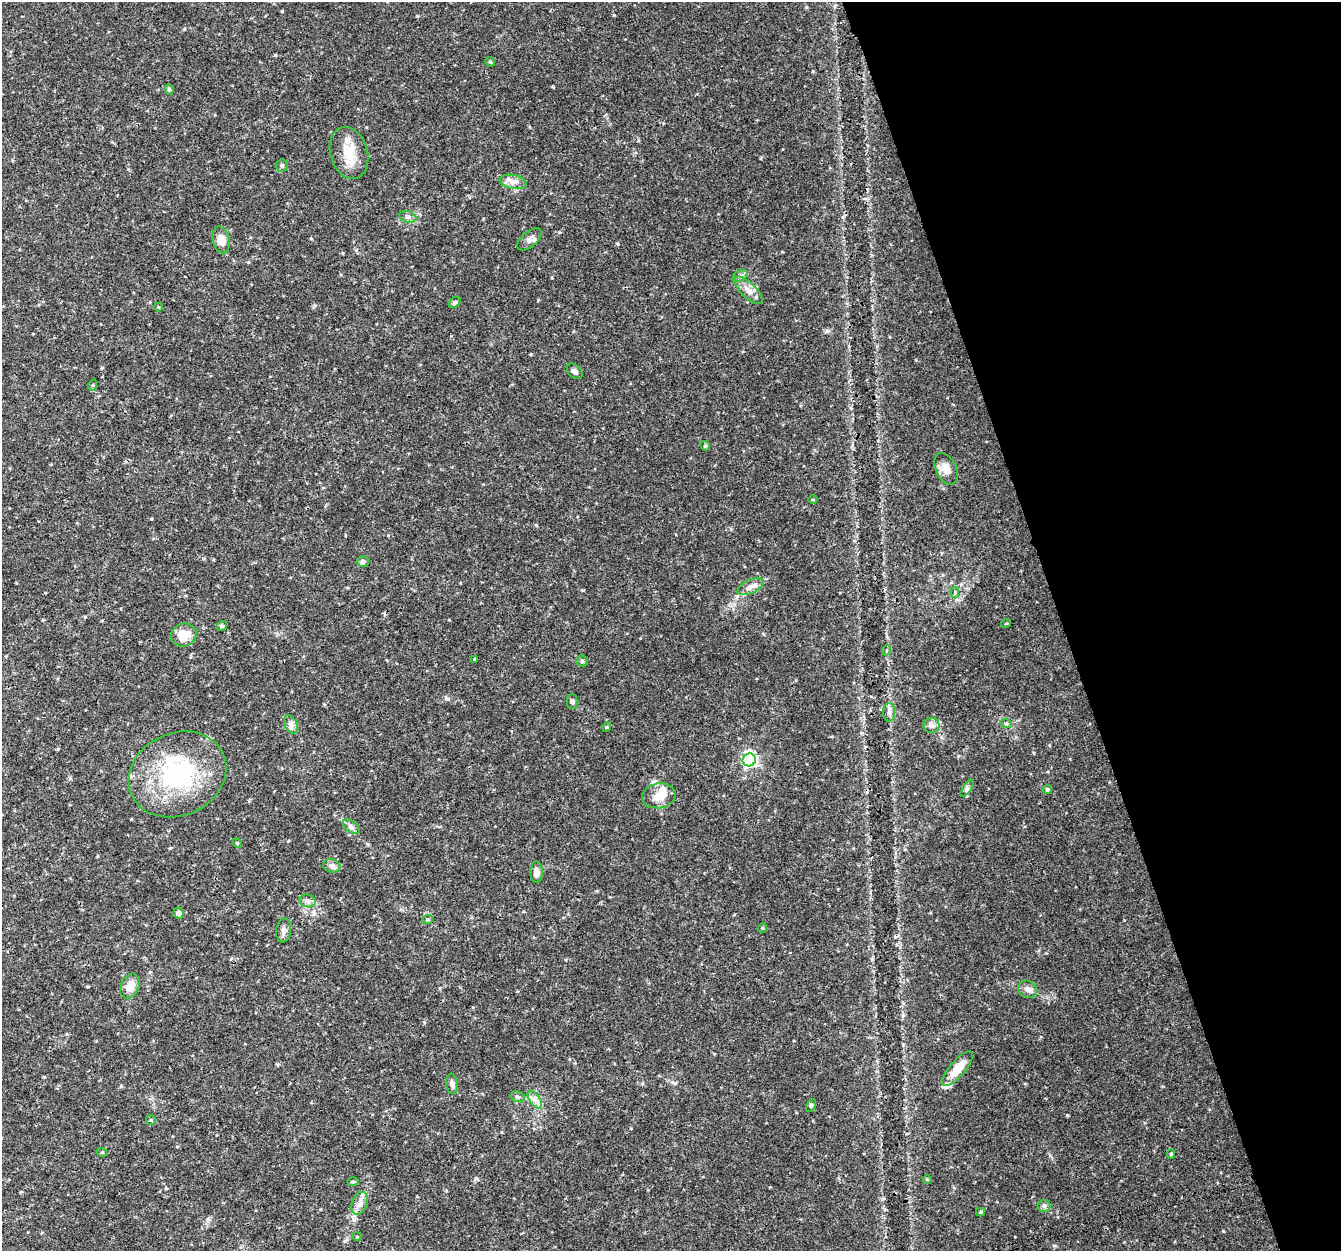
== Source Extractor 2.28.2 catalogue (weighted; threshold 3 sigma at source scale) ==
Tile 12 of 4 x 4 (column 4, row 3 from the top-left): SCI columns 4022-5360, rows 1369-2617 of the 5362 x 5182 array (HDU 1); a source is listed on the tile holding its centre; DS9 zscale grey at full resolution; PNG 1343 x 1253 px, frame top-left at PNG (2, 2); each listed source drawn as its Kron ellipse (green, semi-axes under 4 px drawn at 4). Shown black and unused: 21% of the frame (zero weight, under 3 of 4 exposures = <1% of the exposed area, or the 3 px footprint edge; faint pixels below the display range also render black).
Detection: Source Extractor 2.28.2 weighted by HDU 2 'WHT'; one run over the whole footprint, this tile lists its part. Background 0.0314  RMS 0.0037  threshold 0.0167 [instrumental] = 3 sigma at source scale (4.5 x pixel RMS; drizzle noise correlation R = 1.50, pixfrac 1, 0.0396/0.0396 arcsec/px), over >= 5 px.
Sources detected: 65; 3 inside a brighter listed object's ellipse — not listed separately; the other 62 listed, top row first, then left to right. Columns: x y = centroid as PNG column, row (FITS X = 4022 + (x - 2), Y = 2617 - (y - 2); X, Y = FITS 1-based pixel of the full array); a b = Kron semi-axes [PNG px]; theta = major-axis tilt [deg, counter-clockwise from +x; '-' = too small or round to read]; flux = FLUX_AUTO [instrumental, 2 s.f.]
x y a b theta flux
490 62 5 4 - 0.44
169 89 5 4 - 0.67
349 153 26 18 -74 8.8
282 166 6 6 - 0.77
513 182 14 7 -11 2.3
408 217 9 5 -18 0.98
529 239 15 7 41 1.7
221 240 13 8 -77 3.9
740 276 8 5 30 1
749 290 18 7 -45 2.8
455 302 6 5 - 0.63
158 307 4 3 - 0.28
575 371 9 6 -43 1.2
93 385 5 3 - 0.37
705 446 5 4 - 0.47
946 469 17 10 -64 3.2
813 500 4 3 - 0.31
363 562 6 5 - 0.93
750 587 14 6 24 2.2
955 592 5 4 - 0.7
1006 624 5 3 - 0.29
222 626 5 4 - 0.64
184 635 13 11 22 6.5
887 650 5 3 - 0.32
474 659 3 3 - 0.38
582 661 5 5 - 0.63
572 702 7 5 -89 0.75
889 712 9 6 90 1.5
1006 723 5 3 - 0.45
291 724 10 6 -63 1.4
932 725 8 7 - 1.3
607 727 5 3 - 0.3
749 760 6 6 - 77
177 774 50 41 25 43
967 788 10 4 57 0.84
1047 789 4 4 - 0.84
659 796 17 12 9 4.6
351 827 10 5 -34 1.2
237 843 5 4 - 0.34
332 866 9 6 -14 1.2
536 872 10 6 -90 2.2
308 901 8 6 -15 1.3
178 913 6 5 - 1.4
427 920 5 3 - 0.42
762 928 5 3 - 0.32
284 930 12 7 82 1.8
130 986 13 9 65 4.3
1028 989 10 8 -29 1.6
958 1069 22 7 50 7.2
452 1084 10 5 -83 1.2
518 1097 7 5 -16 0.72
535 1100 10 5 -54 1.7
811 1106 7 4 62 0.6
151 1120 5 5 - 0.46
102 1152 5 3 - 0.36
1171 1154 4 4 - 0.5
927 1179 4 3 - 0.32
353 1182 6 4 0 0.46
360 1203 12 7 70 2.3
1044 1206 6 6 - 0.77
981 1212 4 3 - 0.45
357 1237 5 3 - 0.27
Unlisted compact peaks at least as high as the median listed source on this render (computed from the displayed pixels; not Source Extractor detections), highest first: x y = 1223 1231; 446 698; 827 331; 675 1083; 536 525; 275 55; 151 519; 282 11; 531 354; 618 244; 582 590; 737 596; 121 1086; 631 1128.